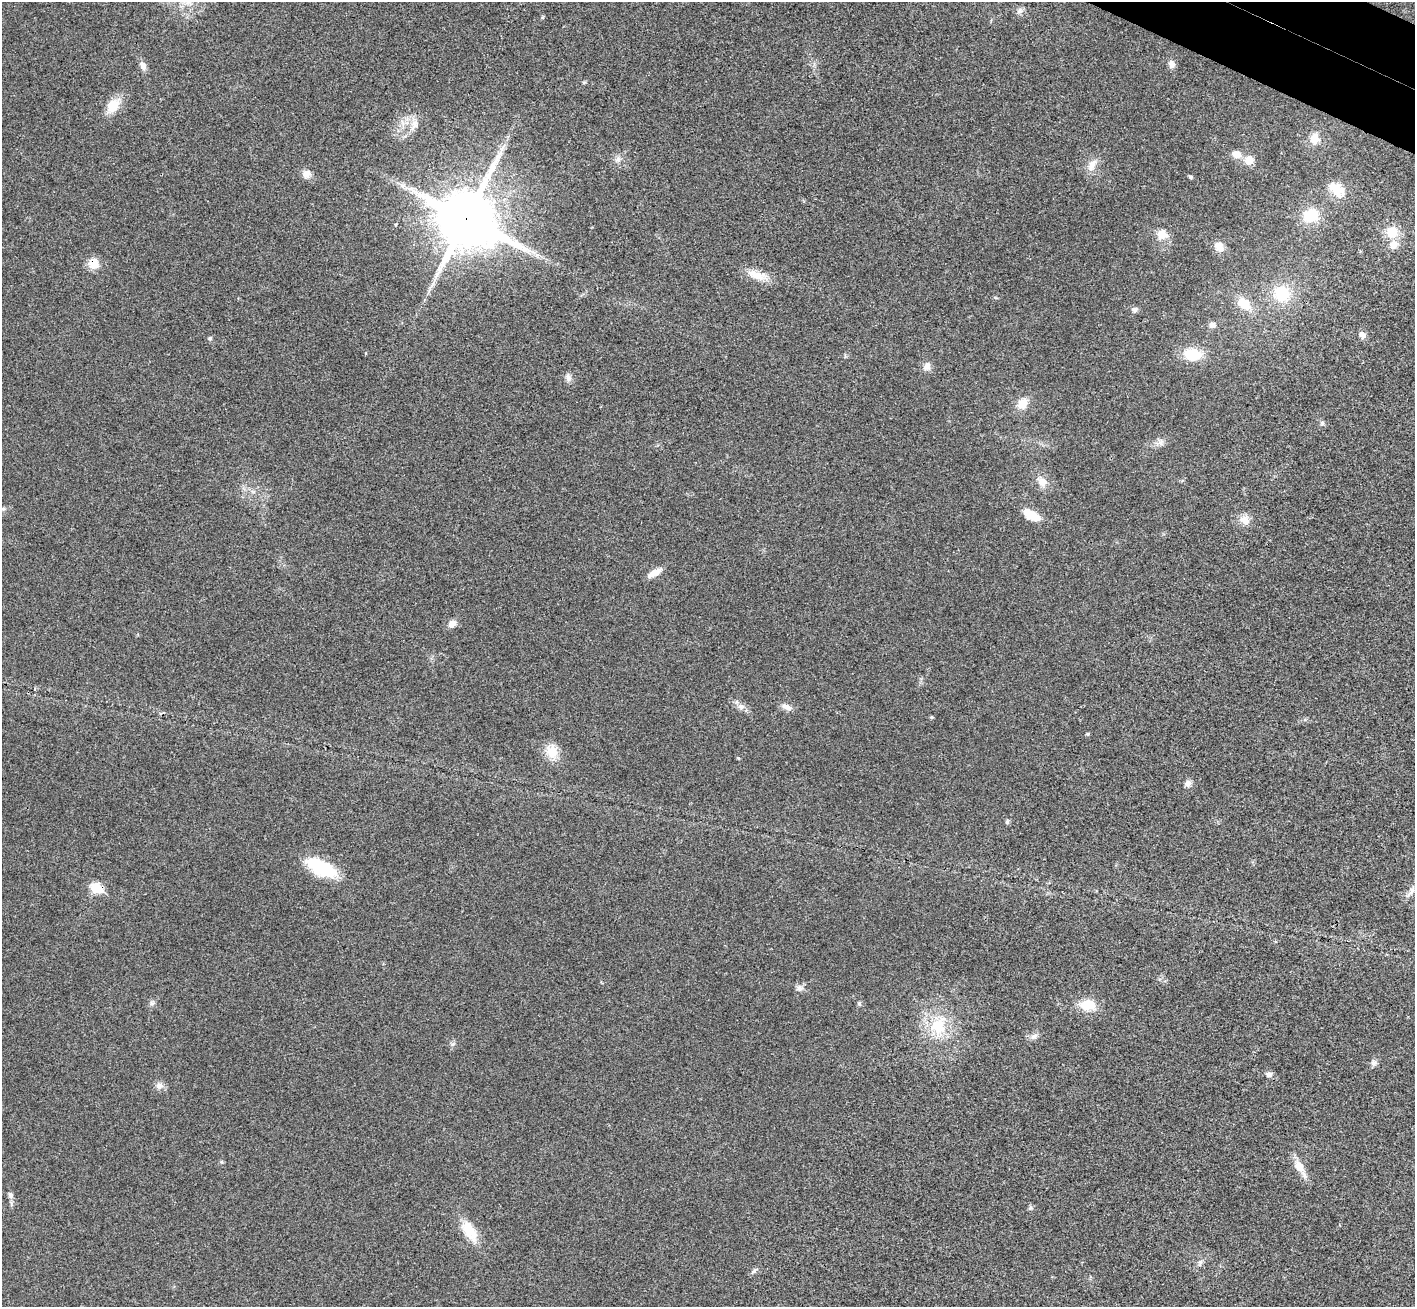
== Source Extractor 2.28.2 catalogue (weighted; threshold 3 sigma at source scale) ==
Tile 10 of 4 x 4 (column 2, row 3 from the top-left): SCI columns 1446-2858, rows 1637-2941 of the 5714 x 5748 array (HDU 1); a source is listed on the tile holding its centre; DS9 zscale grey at full resolution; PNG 1417 x 1309 px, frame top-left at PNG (2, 2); no overlay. Shown black and unused: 1% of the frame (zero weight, under 3 of 4 exposures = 6% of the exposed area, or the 3 px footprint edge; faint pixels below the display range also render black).
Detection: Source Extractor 2.28.2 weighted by HDU 2 'WHT'; one run over the whole footprint, this tile lists its part. Background 0.0363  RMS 0.0067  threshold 0.03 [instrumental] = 3 sigma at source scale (4.5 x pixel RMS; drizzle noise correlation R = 1.50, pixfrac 1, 0.05/0.05 arcsec/px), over >= 5 px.
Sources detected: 70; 1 inside a brighter object's white glare — not listed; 1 inside a brighter listed object's ellipse — not listed separately; the other 68 listed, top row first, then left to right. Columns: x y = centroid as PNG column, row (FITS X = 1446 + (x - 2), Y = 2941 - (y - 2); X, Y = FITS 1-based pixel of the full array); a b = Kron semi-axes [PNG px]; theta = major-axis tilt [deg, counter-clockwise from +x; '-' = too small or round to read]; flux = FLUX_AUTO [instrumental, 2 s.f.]
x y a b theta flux
1020 11 9 6 41 2.2
542 17 5 3 - 0.74
1171 64 10 8 -81 3.2
143 66 11 8 -72 3.3
113 106 14 11 56 13
414 125 19 9 65 6.5
1315 139 13 11 74 7.6
1236 154 11 9 -18 5.4
618 159 9 7 58 2.6
1249 161 10 10 - 6.5
1092 165 17 9 60 6.3
307 174 10 10 - 4.4
1191 177 5 4 - 1
402 185 7 4 -19 1.9
1336 189 21 15 -46 12
1311 216 16 13 12 20
466 218 22 19 -28 3500
395 224 3 2 - 1
1392 232 15 15 - 12
1162 234 12 11 - 7.5
1219 246 12 10 -54 5.8
533 252 8 4 -18 2.2
94 264 13 12 - 7.8
757 275 27 11 -18 10
1282 294 20 18 17 23
1244 304 17 11 -41 13
1134 310 7 7 - 2.1
1212 325 10 7 42 2.6
1362 335 9 7 -59 2.8
210 338 6 5 - 1.2
1192 354 20 13 -7 18
927 366 12 9 69 3.6
568 377 10 8 -57 2.8
1022 403 13 10 56 8.6
1322 423 6 6 - 1.3
1161 442 11 4 85 1.9
1042 482 13 11 -53 5.9
1030 514 14 10 -27 12
1245 520 14 12 -34 5.9
654 573 16 6 30 7.1
452 624 11 7 35 4.2
741 707 10 8 -13 3.3
787 707 15 7 -26 3.6
932 717 5 4 - 0.86
1088 734 5 4 - 0.9
552 751 20 15 -72 11
738 758 4 3 - 0.67
1188 784 9 8 - 2.9
1007 822 6 5 - 1.1
321 868 34 14 -27 36
96 888 7 5 -22 36
1411 891 18 6 52 4.1
799 988 10 8 -2 3
152 1003 7 6 - 1.6
859 1003 6 5 - 1
1087 1005 17 12 -2 14
938 1026 28 23 82 27
1034 1036 11 7 31 2.7
453 1044 7 4 71 1.3
1374 1063 8 8 - 2.1
1269 1074 8 7 - 2.6
159 1086 11 9 10 3.5
1299 1167 15 11 -57 8.2
10 1195 9 6 -78 2.2
1030 1208 7 5 47 1.2
469 1231 29 13 -59 17
1200 1262 6 6 - 1.7
754 1271 9 4 36 1.5
Overlapping masked pixels (flux is a lower limit): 3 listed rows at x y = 466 218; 94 264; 96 888